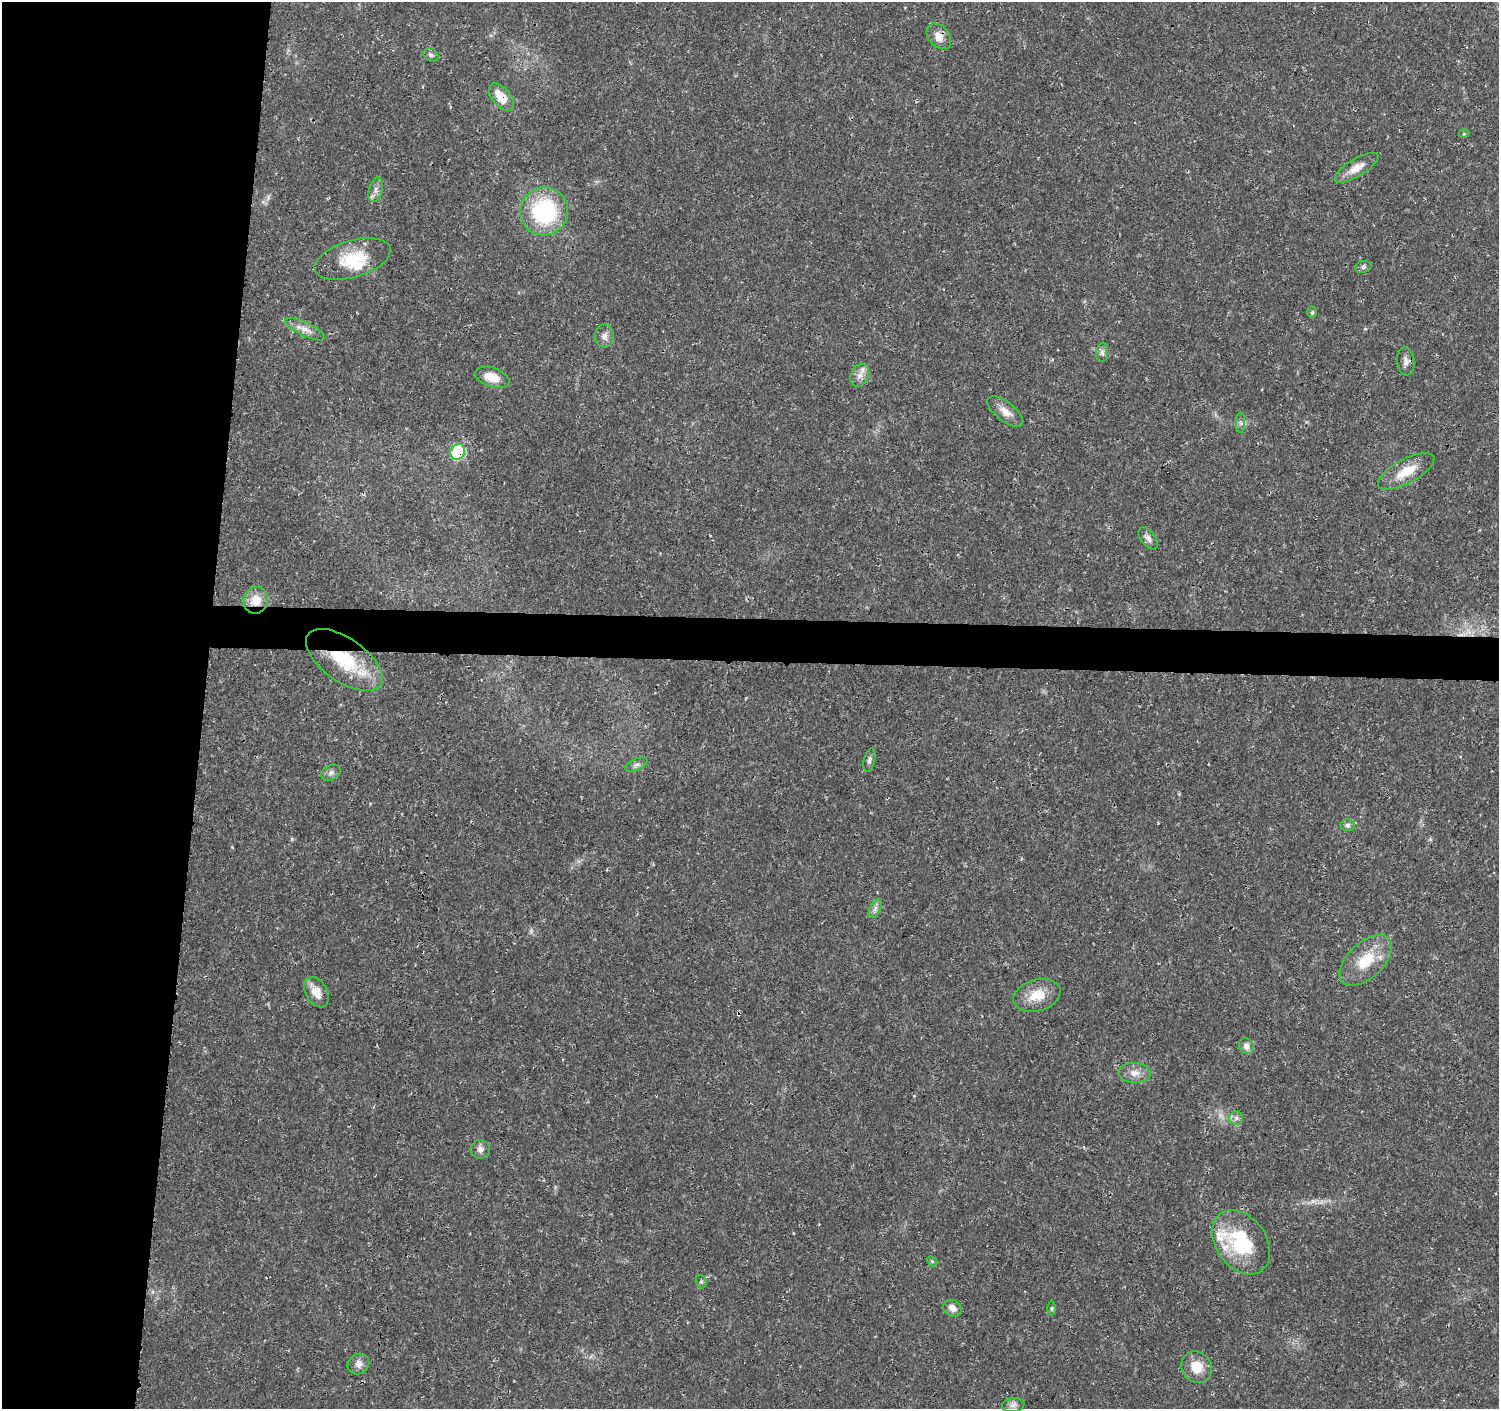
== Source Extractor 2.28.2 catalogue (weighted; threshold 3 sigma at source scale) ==
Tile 4 of 3 x 3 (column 1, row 2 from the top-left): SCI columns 3-1499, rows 1638-3044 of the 4502 x 4733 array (HDU 1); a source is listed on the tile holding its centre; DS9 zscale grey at full resolution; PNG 1501 x 1411 px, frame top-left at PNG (2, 2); each listed source drawn as its Kron ellipse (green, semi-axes under 4 px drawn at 4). Shown black and unused: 16% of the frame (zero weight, under 3 of 4 exposures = <1% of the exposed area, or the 3 px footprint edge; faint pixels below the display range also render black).
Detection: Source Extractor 2.28.2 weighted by HDU 2 'WHT'; one run over the whole footprint, this tile lists its part. Background 0.025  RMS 0.0028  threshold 0.0125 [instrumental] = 3 sigma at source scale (4.5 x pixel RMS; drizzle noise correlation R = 1.50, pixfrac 1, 0.0396/0.0396 arcsec/px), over >= 5 px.
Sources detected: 46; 1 cosmic-ray / hot-pixel residue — neither listed nor drawn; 2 inside a brighter listed object's ellipse — not listed separately; the other 43 listed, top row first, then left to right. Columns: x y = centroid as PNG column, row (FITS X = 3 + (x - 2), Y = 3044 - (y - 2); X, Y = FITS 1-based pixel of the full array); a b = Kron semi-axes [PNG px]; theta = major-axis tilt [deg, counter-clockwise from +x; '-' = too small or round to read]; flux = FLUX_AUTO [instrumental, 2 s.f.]
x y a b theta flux
939 36 14 10 -50 2.7
431 55 8 6 -29 0.79
501 97 16 9 -50 4.7
1464 134 5 3 - 0.29
1357 168 25 8 31 3.4
376 190 12 6 74 1.4
544 211 24 24 - 27
353 259 39 18 17 11
1363 267 8 6 14 0.7
1312 312 6 5 - 0.5
305 329 21 7 -25 2.4
604 336 11 10 - 1.5
1102 352 9 6 84 0.85
1406 361 14 8 -86 1.6
860 375 12 9 63 2
492 377 18 9 -20 4.7
1005 412 21 9 -38 2.9
1240 422 10 4 -89 0.77
458 452 8 7 - 19
1406 471 31 12 28 6.4
1148 538 13 7 -52 1.3
256 600 13 12 - 4.7
344 660 44 21 -35 18
869 760 12 5 77 0.94
636 765 12 5 25 1
331 773 10 7 29 1
1347 825 7 6 - 0.82
875 909 10 5 64 1
1366 960 32 17 43 8.9
316 992 16 11 -59 3.6
1037 995 24 15 16 6.2
1246 1046 8 7 - 1.4
1134 1073 16 10 -3 2.5
1236 1118 7 7 - 0.88
480 1149 10 9 - 1.3
1241 1242 35 25 -54 20
932 1261 6 4 -44 0.39
701 1282 7 5 -70 0.46
952 1308 10 8 -32 1.9
1052 1308 7 3 89 0.38
358 1364 11 10 - 1.8
1197 1367 16 14 -50 4.9
1013 1405 11 6 8 1.2
Overlapping masked pixels (flux is a lower limit): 5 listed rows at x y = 939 36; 501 97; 458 452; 256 600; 344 660